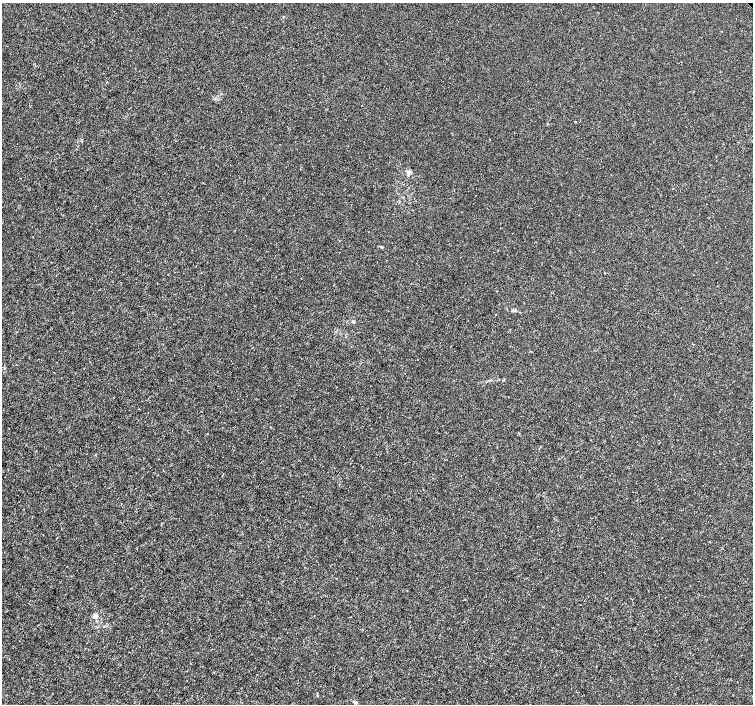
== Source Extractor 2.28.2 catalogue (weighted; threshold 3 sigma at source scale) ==
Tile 7 of 4 x 4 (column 3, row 2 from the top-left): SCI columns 3009-4509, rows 3020-4423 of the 6011 x 5972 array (HDU 1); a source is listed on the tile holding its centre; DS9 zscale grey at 2 x 2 block average (1 PNG px = mean of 2 x 2 image px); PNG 755 x 706 px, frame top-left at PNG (2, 3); no overlay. Shown black and unused: <1% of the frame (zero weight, under 3 of 4 exposures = <1% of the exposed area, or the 3 px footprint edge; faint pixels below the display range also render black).
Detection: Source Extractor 2.28.2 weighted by HDU 2 'WHT'; one run over the whole footprint, this tile lists its part. Background -2.35e-04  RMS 0.0012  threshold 0.00539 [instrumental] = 3 sigma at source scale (4.5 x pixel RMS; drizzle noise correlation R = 1.50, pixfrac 1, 0.0396/0.0396 arcsec/px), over >= 5 px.
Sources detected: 7; all 7 listed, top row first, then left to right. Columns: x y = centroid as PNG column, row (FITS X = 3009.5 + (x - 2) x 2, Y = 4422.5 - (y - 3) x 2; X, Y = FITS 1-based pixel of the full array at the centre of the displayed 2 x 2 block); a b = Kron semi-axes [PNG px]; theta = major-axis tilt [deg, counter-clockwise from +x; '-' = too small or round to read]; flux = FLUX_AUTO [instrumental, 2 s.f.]
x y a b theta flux
107 82 2 2 - 0.14
575 121 3 2 - 0.12
408 174 4 4 - 0.53
354 322 4 3 - 0.3
94 617 5 4 - 0.57
317 694 3 2 - 0.16
356 702 4 3 - 0.36